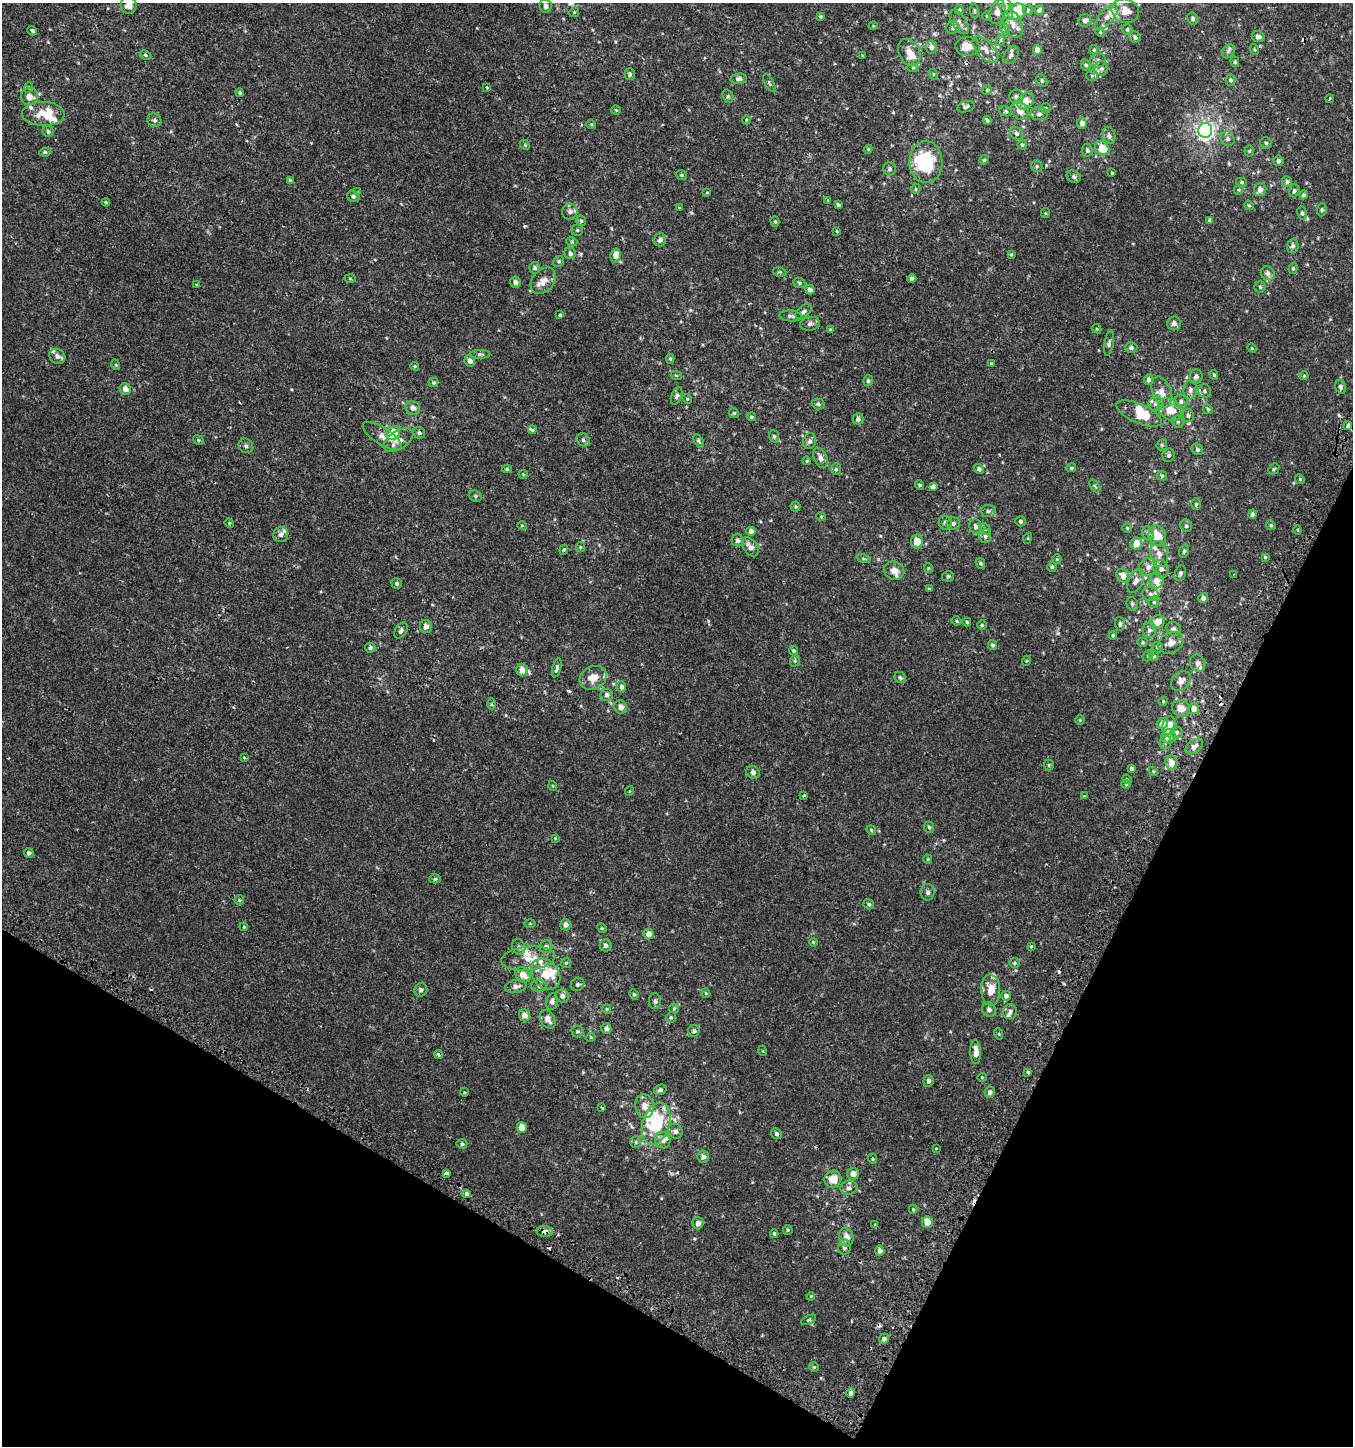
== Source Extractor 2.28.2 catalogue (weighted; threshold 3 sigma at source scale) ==
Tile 15 of 4 x 4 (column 3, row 4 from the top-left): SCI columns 2958-4308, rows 51-1494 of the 5982 x 5886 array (HDU 1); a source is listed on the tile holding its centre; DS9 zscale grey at full resolution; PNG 1355 x 1448 px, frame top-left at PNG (2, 3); each listed source drawn as its Kron ellipse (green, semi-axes under 4 px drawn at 4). Shown black and unused: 24% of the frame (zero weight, under 2 of 3 exposures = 3% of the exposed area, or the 3 px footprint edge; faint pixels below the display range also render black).
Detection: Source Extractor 2.28.2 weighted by HDU 2 'WHT'; one run over the whole footprint, this tile lists its part. Background 4.91e-04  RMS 0.0027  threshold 0.0123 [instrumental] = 3 sigma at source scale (4.5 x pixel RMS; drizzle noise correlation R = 1.50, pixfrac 1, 0.0396/0.0396 arcsec/px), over >= 5 px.
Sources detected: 447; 14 cosmic-ray / hot-pixel residue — neither listed nor drawn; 34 inside a brighter listed object's ellipse — not listed separately; the other 399 listed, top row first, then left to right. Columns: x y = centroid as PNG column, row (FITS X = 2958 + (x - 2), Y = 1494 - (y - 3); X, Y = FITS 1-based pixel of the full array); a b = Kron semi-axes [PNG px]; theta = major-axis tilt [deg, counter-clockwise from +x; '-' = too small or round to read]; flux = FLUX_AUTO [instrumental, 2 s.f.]
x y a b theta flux
129 5 8 8 - 2.3
546 6 7 6 - 1.1
1005 6 14 6 -71 1.4
959 10 4 4 - 0.3
1028 10 5 5 - 0.39
1039 10 5 4 - 0.63
974 11 7 3 -82 0.32
1125 11 14 11 -22 3
574 12 5 4 - 0.32
997 12 12 8 77 2.1
1016 12 9 8 - 6.1
820 16 4 3 - 0.37
986 16 4 3 - 0.19
1107 17 16 7 52 1.7
1193 19 6 5 - 0.56
1085 20 6 6 - 0.94
959 22 14 7 -56 1.3
1013 24 15 9 -69 2.6
873 26 5 3 - 0.21
953 28 7 6 - 0.69
1005 29 6 4 -72 0.53
1127 29 5 5 - 0.46
32 31 5 3 - 1.1
1100 32 5 4 - 0.26
1135 37 6 5 - 0.67
1258 37 6 5 - 0.84
1001 40 6 4 71 0.37
967 46 12 9 -5 2.8
931 47 6 5 - 1.1
1254 49 5 3 - 0.26
985 50 16 8 -46 2
1037 50 5 4 - 2.2
1094 50 5 3 - 0.27
1228 51 7 5 51 0.67
909 52 14 10 -62 2.5
145 55 6 4 -28 0.36
1011 55 10 6 61 0.9
862 56 4 3 - 0.24
1098 60 8 7 - 0.88
1235 62 5 4 - 0.36
1086 65 6 5 - 0.51
913 67 6 4 0 0.32
1101 68 7 7 - 0.81
630 74 6 5 - 0.56
933 74 5 3 - 0.27
1092 76 6 5 - 0.39
739 79 8 5 6 0.76
1230 80 5 5 - 0.59
1042 81 6 5 - 0.46
769 83 10 4 -61 0.51
29 87 5 3 - 0.26
487 87 3 3 - 0.51
987 90 5 4 - 0.26
240 93 4 3 - 0.42
728 96 7 5 -71 0.4
30 97 8 8 - 2
1016 97 7 7 - 0.74
1329 99 4 2 - 0.24
1026 101 9 7 45 2.3
966 107 9 5 15 0.63
1045 108 5 4 - 0.33
616 110 4 4 - 0.3
1006 111 6 5 - 0.38
1020 111 10 8 -48 2.1
43 114 21 12 -1 4.6
1039 114 8 6 -3 0.85
154 120 7 6 - 0.63
746 120 4 3 - 0.25
987 120 4 3 - 0.42
1082 123 5 5 - 1.2
591 124 5 3 - 0.25
1205 130 7 7 - 84
48 131 6 5 - 0.64
1017 133 7 6 - 0.65
1109 135 8 6 -73 0.76
1228 139 7 6 - 0.84
1266 143 5 5 - 0.45
525 145 5 4 - 0.32
1022 145 5 4 - 0.43
1102 148 8 6 -38 4.1
868 149 4 4 - 0.28
1087 150 6 5 - 0.57
1249 151 5 5 - 0.34
45 152 6 4 8 0.47
984 160 5 4 - 0.3
1278 161 5 5 - 0.79
926 162 21 16 -89 15
1037 166 6 6 - 0.48
890 169 6 6 - 0.52
1112 173 3 3 - 0.27
681 175 6 4 -16 0.41
1074 177 7 5 -32 0.54
290 180 4 4 - 0.34
1241 182 5 4 - 0.37
1287 182 5 5 - 0.74
916 189 5 4 - 0.32
1239 190 5 4 - 0.31
1260 190 7 6 - 1.4
1294 191 6 5 - 0.71
358 192 3 3 - 0.9
707 193 4 3 - 0.19
1304 195 4 4 - 0.52
353 196 6 5 - 0.64
827 200 3 2 - 0.34
106 202 4 3 - 0.28
838 205 4 3 - 0.54
1249 205 5 4 - 0.34
679 208 3 3 - 0.21
1322 210 6 4 85 0.5
570 212 8 7 - 1.2
1045 213 5 4 - 0.26
1302 213 6 4 -81 0.46
1209 220 4 4 - 0.44
581 221 5 4 - 0.4
775 222 5 4 - 0.37
577 230 5 5 - 0.4
837 231 4 2 - 0.22
660 240 6 5 - 0.89
572 242 5 3 - 0.29
1293 246 7 6 - 0.81
570 253 6 5 - 0.81
616 255 7 5 81 2.2
1011 255 4 3 - 0.32
559 261 6 5 - 0.49
535 268 6 5 - 0.65
1293 268 5 4 - 0.35
780 272 6 4 -9 0.35
1268 273 7 6 - 0.97
350 278 5 3 - 0.28
912 278 4 4 - 0.64
543 281 15 10 49 2.3
516 282 6 5 - 0.86
799 283 6 5 - 0.4
196 284 3 3 - 0.6
1260 287 5 5 - 0.45
810 290 5 4 - 1.3
804 312 9 5 40 0.69
560 315 4 4 - 0.4
791 316 11 5 -5 0.74
1174 323 7 7 - 1.3
810 324 10 6 9 0.91
830 329 3 3 - 0.2
1097 329 5 3 - 0.26
1109 343 12 4 80 0.7
1131 348 6 5 - 0.68
1252 348 5 4 - 0.27
480 354 10 4 0 0.58
57 356 8 7 - 1.2
670 359 5 4 - 0.37
470 361 6 5 - 1.2
991 363 3 3 - 0.23
116 365 5 3 - 0.25
415 366 4 3 - 0.28
676 375 5 3 - 0.24
1214 375 5 3 - 0.36
1304 376 4 4 - 0.24
1196 377 7 6 - 1
1148 380 5 4 - 0.95
868 381 5 5 - 0.56
434 383 5 4 - 0.39
1341 387 7 5 -72 0.58
125 389 6 5 - 1.4
1190 390 9 7 87 1
1205 391 7 6 - 0.73
1162 392 16 9 -69 2.6
677 396 9 5 69 0.67
687 399 5 4 - 0.31
1181 401 7 6 - 0.89
818 404 6 5 - 0.58
1155 404 7 6 - 0.74
413 408 7 6 - 1.4
1208 409 5 4 - 0.35
1170 410 13 10 -41 3.8
734 413 5 4 - 0.3
1139 413 24 9 -24 7.5
1188 415 6 6 - 0.64
751 417 5 4 - 0.38
858 419 5 5 - 0.93
1178 422 6 5 - 0.47
1348 426 4 3 - 4.5
532 430 4 3 - 3.8
394 433 7 6 - 6.8
419 433 6 5 - 0.52
382 436 22 8 -33 2.3
774 436 6 5 - 0.46
198 440 5 4 - 0.37
398 440 16 9 33 2.6
583 440 7 6 - 0.69
699 441 7 4 -60 0.44
810 441 8 6 68 0.89
1162 445 6 5 - 0.42
246 446 8 6 -42 0.83
1197 449 6 5 - 0.55
1168 455 6 6 - 0.55
820 458 10 6 -68 1.3
807 461 4 3 - 0.27
1071 468 5 4 - 0.44
507 469 5 4 - 0.33
836 469 6 5 - 0.42
979 469 5 5 - 0.71
1274 469 6 4 45 0.34
523 474 4 4 - 0.29
1162 476 5 5 - 0.38
1300 479 5 4 - 0.3
920 485 4 4 - 0.47
933 486 4 4 - 2.2
1095 486 7 3 -53 0.38
475 496 7 5 -22 0.52
1196 504 6 5 - 0.42
795 507 5 5 - 0.36
988 511 7 6 - 0.63
1252 514 4 4 - 0.58
821 516 5 4 - 0.29
1020 521 5 5 - 0.53
229 523 5 4 - 0.3
945 523 7 6 - 0.91
953 523 7 6 - 0.73
1271 525 5 4 - 0.35
522 526 5 3 - 0.21
1186 526 6 5 - 0.59
976 527 7 6 - 0.97
1127 528 4 4 - 0.36
985 529 6 5 - 0.44
1297 530 4 3 - 0.24
751 531 4 4 - 1.2
1148 533 7 5 -68 0.6
281 535 8 7 - 1.1
985 536 7 6 - 0.72
1157 536 10 8 -66 4.1
1028 538 5 3 - 0.23
738 540 6 6 - 0.78
917 541 7 6 - 2.8
1136 544 6 5 - 2.9
580 547 5 4 - 0.33
750 547 11 6 -53 1.7
564 550 5 4 - 0.3
1184 551 7 5 73 0.57
1159 554 13 9 -77 1.9
1265 557 4 4 - 0.3
863 559 7 3 -19 0.37
1057 559 5 4 - 0.26
980 563 5 4 - 0.45
1052 567 5 4 - 0.42
1148 567 9 8 - 1.5
928 568 5 4 - 0.28
1161 569 9 7 -73 1.1
894 571 10 9 - 2.1
1180 573 8 5 72 0.69
1234 574 3 2 - 0.19
1123 575 7 6 - 1.9
948 576 6 5 - 0.55
1136 581 13 7 65 1.4
1156 581 8 7 - 2
397 584 5 5 - 0.52
929 589 4 3 - 0.3
1151 594 8 7 - 0.98
1203 598 5 5 - 0.96
1154 602 5 5 - 0.44
1132 604 7 5 -73 0.55
957 621 5 3 - 0.34
967 622 4 3 - 0.38
1158 622 7 6 - 2.7
1120 624 6 5 - 0.54
982 625 5 5 - 0.36
426 627 6 6 - 1.4
1174 629 8 6 -31 0.96
1149 630 7 7 - 0.8
401 631 9 5 57 0.76
1113 635 4 3 - 0.34
1143 642 5 4 - 0.33
1171 643 13 10 27 2.2
992 645 5 4 - 0.49
1157 647 5 5 - 0.48
370 648 5 5 - 0.58
794 651 5 4 - 0.4
1148 656 6 5 - 0.39
1154 656 5 5 - 0.37
795 661 6 4 71 0.35
1026 661 5 3 - 0.26
1198 663 9 7 -67 1.1
557 668 10 4 76 0.62
522 670 6 5 - 2.3
900 677 6 5 - 0.53
593 678 14 11 26 3.4
1181 681 11 8 47 1.4
621 687 5 4 - 0.75
607 695 6 6 - 0.91
1163 701 5 4 - 0.32
491 704 5 3 - 0.27
621 707 7 6 - 1.5
1181 708 9 8 - 2.6
1194 709 5 5 - 2
1080 720 5 5 - 0.3
1162 723 6 5 - 1.4
1169 726 9 6 75 2.5
1176 733 6 6 - 0.68
1169 736 7 7 - 2
1165 742 7 5 78 0.57
1194 746 10 6 36 1.2
244 757 3 3 - 0.44
1171 763 7 6 - 2.5
1049 765 5 5 - 0.31
1131 768 4 3 - 0.48
1153 771 5 3 - 0.24
753 772 7 6 - 0.94
1127 779 5 4 - 0.28
1126 784 4 4 - 0.26
553 786 5 3 - 0.2
629 791 5 3 - 0.24
804 795 4 3 - 0.32
1084 796 4 4 - 0.26
929 827 6 5 - 0.43
871 830 5 4 - 0.33
555 838 4 4 - 0.21
29 853 5 4 - 0.49
928 859 4 4 - 0.22
435 879 6 4 1 0.44
928 892 8 7 - 0.77
239 900 5 4 - 0.31
869 904 5 5 - 0.44
530 923 6 4 0 0.25
566 925 5 5 - 1.2
244 927 4 3 - 0.23
602 928 5 4 - 0.28
649 934 5 5 - 1.7
813 942 4 3 - 0.24
606 945 6 6 - 0.79
1031 946 3 3 - 0.25
519 947 8 6 -65 0.74
546 947 6 6 - 0.76
528 959 27 12 6 4.5
566 963 5 4 - 0.37
1014 963 5 4 - 0.31
546 974 17 13 -53 5
523 975 8 6 -45 2.5
578 984 7 6 - 0.67
516 986 11 6 12 1.2
539 986 8 5 -1 0.7
421 990 7 6 - 0.75
991 990 16 9 -87 3.7
706 993 4 4 - 0.24
634 994 5 4 - 0.33
562 996 6 6 - 0.89
1006 996 5 5 - 0.84
552 1001 8 6 78 0.83
655 1001 8 6 -87 0.71
674 1008 5 5 - 0.34
607 1009 5 4 - 0.3
989 1010 7 6 - 1
1010 1012 7 7 - 0.88
524 1015 6 5 - 1.6
671 1017 5 4 - 0.39
548 1019 10 7 -59 1.5
606 1029 5 5 - 0.83
577 1031 6 6 - 0.45
694 1031 6 5 - 0.68
999 1034 6 3 -72 0.25
591 1037 4 3 - 0.21
763 1051 5 3 - 0.21
976 1052 12 5 -88 2
439 1054 5 3 - 0.58
1028 1072 3 3 - 1.8
982 1077 4 4 - 0.24
928 1081 6 5 - 0.78
660 1090 6 5 - 0.61
464 1092 4 3 - 0.22
990 1092 5 5 - 0.85
645 1106 12 9 -82 2.5
602 1108 4 3 - 0.23
656 1124 21 13 72 15
522 1127 5 5 - 2.5
675 1131 7 7 - 1
776 1134 6 5 - 0.62
663 1140 8 7 - 1.4
636 1142 5 5 - 0.46
462 1144 5 5 - 0.43
936 1148 3 3 - 0.4
703 1157 6 6 - 1
872 1159 5 4 - 0.34
447 1173 4 3 - 1
853 1174 6 6 - 1.8
833 1179 9 8 - 3.4
849 1188 8 7 - 0.93
466 1194 4 4 - 1.6
913 1209 4 4 - 0.3
927 1222 6 5 - 2.5
698 1223 6 5 - 1
875 1225 4 3 - 0.29
788 1230 5 5 - 0.29
545 1232 8 5 -5 1.3
774 1234 4 3 - 0.33
846 1237 9 7 -80 2
844 1247 7 6 - 0.79
880 1251 5 4 - 0.92
811 1296 4 3 - 0.19
808 1320 8 4 26 0.36
884 1339 5 5 - 0.75
814 1367 5 5 - 0.31
851 1393 5 4 - 0.92
Overlapping masked pixels (flux is a lower limit): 3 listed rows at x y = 1348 426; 466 1194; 545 1232
Isophote crosses this tile's border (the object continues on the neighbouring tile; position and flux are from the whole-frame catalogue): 3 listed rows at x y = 129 5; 1039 10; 997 12